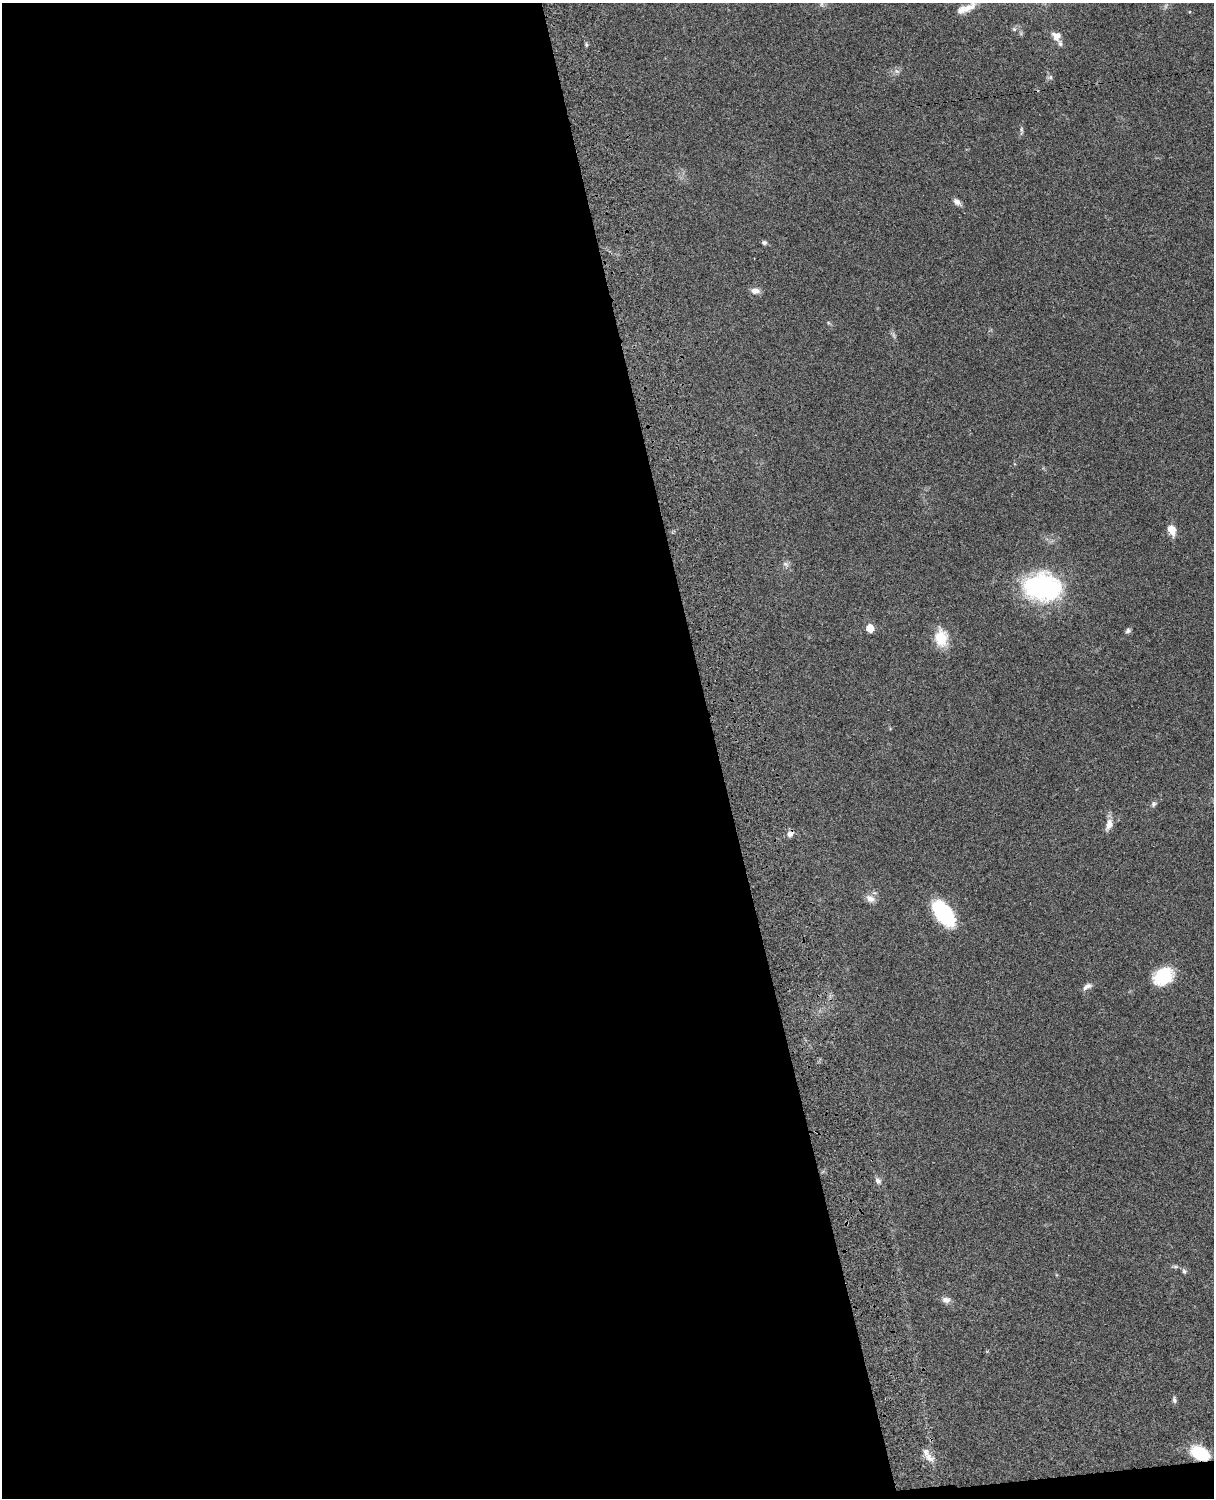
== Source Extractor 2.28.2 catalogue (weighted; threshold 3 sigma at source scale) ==
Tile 9 of 4 x 3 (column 1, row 3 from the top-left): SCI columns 122-1333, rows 277-1772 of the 5088 x 4926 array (HDU 1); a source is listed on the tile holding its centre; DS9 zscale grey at full resolution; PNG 1216 x 1500 px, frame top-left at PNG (2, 3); no overlay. Shown black and unused: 60% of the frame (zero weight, under 3 of 4 exposures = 6% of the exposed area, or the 3 px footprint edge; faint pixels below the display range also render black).
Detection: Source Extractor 2.28.2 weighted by HDU 2 'WHT'; one run over the whole footprint, this tile lists its part. Background 0.0779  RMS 0.0058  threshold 0.0263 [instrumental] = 3 sigma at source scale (4.5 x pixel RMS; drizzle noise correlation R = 1.50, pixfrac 1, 0.05/0.05 arcsec/px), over >= 5 px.
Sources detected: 38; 3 too faint to see at this stretch — not listed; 4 inside a brighter listed object's ellipse — not listed separately; the other 31 listed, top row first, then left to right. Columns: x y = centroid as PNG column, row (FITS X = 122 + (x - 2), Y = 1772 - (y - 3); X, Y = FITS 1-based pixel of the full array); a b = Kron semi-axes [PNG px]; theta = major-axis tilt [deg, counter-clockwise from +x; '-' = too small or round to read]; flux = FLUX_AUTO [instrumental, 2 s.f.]
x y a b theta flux
968 8 22 8 47 5.3
1014 29 6 6 - 1.1
1056 36 11 9 -53 4.3
586 44 7 3 -89 0.86
897 71 9 5 -20 1.8
1050 77 7 5 23 1.3
1021 131 14 4 89 1.3
957 202 9 6 -39 2.9
764 242 6 5 - 1.3
755 291 11 7 -1 3.5
828 323 6 4 -88 0.7
1171 530 9 6 -69 8.1
786 564 9 6 -27 1.7
1042 587 35 24 -5 100
870 628 5 5 - 15
1128 630 7 6 - 1.4
941 638 21 15 -82 14
1154 804 8 6 45 1.5
1109 825 15 8 72 5
790 834 9 7 34 2.7
870 899 13 9 -28 3.9
943 913 25 13 -53 51
1163 976 17 13 27 30
1087 986 14 7 30 2.7
878 1181 8 7 - 2.2
1175 1267 9 4 0 1.2
1184 1271 8 5 -74 1.2
946 1300 12 8 -5 2.8
1174 1400 8 5 -76 1.3
1200 1453 18 11 -26 26
929 1458 16 9 -38 4.3
Overlapping masked pixels (flux is a lower limit): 1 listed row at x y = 1200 1453
Isophote crosses this tile's border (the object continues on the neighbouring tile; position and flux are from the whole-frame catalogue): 1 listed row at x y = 968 8